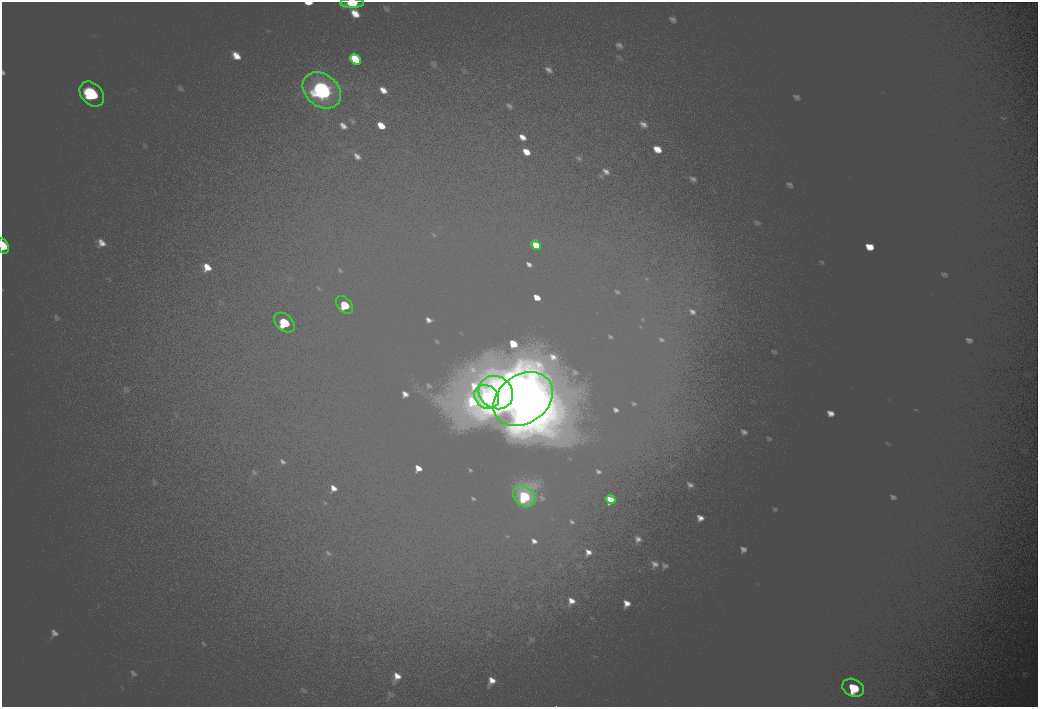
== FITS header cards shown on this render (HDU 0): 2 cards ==
NAXIS1  =                 2072
NAXIS2  =                 1410

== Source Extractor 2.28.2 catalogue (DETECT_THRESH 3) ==
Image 2072 x 1410 px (HDU 0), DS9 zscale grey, zoomed out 1/2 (1 PNG px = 2 x 2 image px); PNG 1040 x 709 px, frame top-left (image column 1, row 1410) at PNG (2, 2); each listed source drawn as its Kron ellipse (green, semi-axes under 4 px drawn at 4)
Background 101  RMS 30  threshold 90.7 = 3 sigma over >= 5 px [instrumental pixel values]
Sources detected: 14; all 14 listed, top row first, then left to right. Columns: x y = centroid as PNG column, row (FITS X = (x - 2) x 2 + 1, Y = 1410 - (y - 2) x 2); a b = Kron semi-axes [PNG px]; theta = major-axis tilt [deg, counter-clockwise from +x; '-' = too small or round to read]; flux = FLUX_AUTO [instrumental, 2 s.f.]
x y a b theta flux
352 3 12 5 0 19000
356 59 6 3 -45 12000
322 90 21 16 -39 130000
92 94 14 10 -46 57000
536 245 5 3 - 9700
3 246 8 5 -74 14000
344 305 10 6 -47 25000
284 323 11 8 -43 34000
496 392 18 16 -37 160000
487 397 13 11 -37 65000
523 399 32 24 35 410000
524 496 12 9 -37 43000
611 500 5 3 - 8800
853 688 11 8 -25 34000
At the frame edge (FLAGS 8, measured only in part): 2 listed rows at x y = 352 3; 3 246